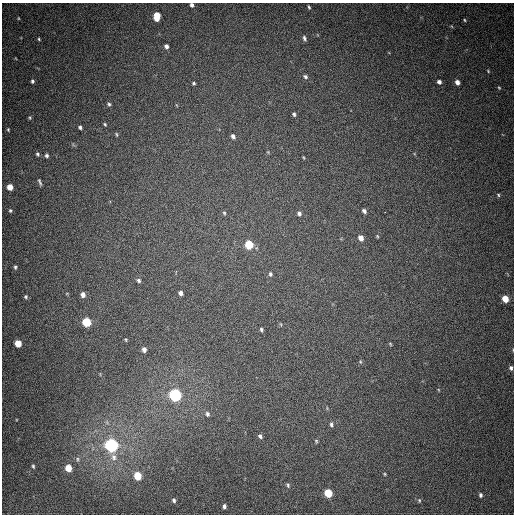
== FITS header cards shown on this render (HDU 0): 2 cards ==
NAXIS1  =                  512
NAXIS2  =                  512

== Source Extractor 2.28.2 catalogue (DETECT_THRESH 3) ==
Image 512 x 512 px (HDU 0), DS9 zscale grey, 1 PNG px = 1 image px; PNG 516 x 516 px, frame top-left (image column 1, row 512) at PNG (2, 3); no overlay
Background 481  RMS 13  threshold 40.4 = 3 sigma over >= 5 px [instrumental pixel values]
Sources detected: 71; all 71 listed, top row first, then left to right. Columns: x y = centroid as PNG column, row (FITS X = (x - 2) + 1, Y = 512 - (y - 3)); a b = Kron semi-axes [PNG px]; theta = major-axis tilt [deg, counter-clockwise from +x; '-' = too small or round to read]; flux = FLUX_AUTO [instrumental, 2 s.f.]
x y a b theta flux
192 5 4 3 - 2200
309 7 4 3 - 1100
157 16 7 5 86 20000
18 18 5 3 - 710
464 20 4 4 - 950
304 38 7 4 -70 2100
39 39 4 3 - 970
166 46 5 4 - 2800
488 71 5 3 - 840
305 77 7 5 -32 2100
32 81 5 4 - 1900
439 82 4 4 - 2900
457 82 5 4 - 4600
194 83 4 3 - 1200
499 88 4 4 - 910
109 104 6 5 - 1700
294 114 5 4 - 1600
30 118 5 4 - 1200
105 124 5 4 - 1100
80 127 4 4 - 1700
8 130 4 3 - 930
116 134 6 4 -83 1100
233 136 6 4 -63 2900
268 152 4 4 - 880
37 154 5 4 - 1500
47 155 5 5 - 2000
304 157 5 2 - 810
40 182 8 3 -68 1800
10 187 5 5 - 11000
498 195 5 4 - 1100
10 210 5 4 - 1300
364 211 5 4 - 2700
385 212 2 2 - 3100
224 213 5 4 - 1200
299 213 6 5 - 2700
377 236 4 3 - 840
361 238 6 5 - 6400
249 245 6 5 - 40000
15 267 5 5 - 1500
270 274 6 5 - 1700
139 280 6 5 - 1700
180 293 4 4 - 3000
83 295 6 5 - 4500
26 297 5 5 - 1600
505 299 5 4 - 16000
86 322 6 5 - 46000
261 329 4 4 - 1500
126 340 5 3 - 880
18 343 5 5 - 18000
390 344 5 4 - 890
144 349 5 5 - 3400
360 362 5 4 - 1000
511 368 5 4 - 2000
175 395 6 5 - 220000
207 414 6 5 - 2200
331 424 6 5 - 1800
260 436 5 4 - 2100
316 441 5 4 - 1000
112 445 6 6 - 310000
114 457 10 7 -72 5400
77 459 6 4 -89 1400
33 466 6 4 -79 1300
68 468 5 5 - 19000
385 474 4 3 - 930
138 476 6 5 - 29000
288 485 7 4 -81 1500
328 493 6 5 - 38000
480 495 5 4 - 1900
174 500 6 4 -74 2000
419 500 6 4 73 1200
224 506 5 4 - 2200
At the frame edge (FLAGS 8, measured only in part): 1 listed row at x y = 192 5